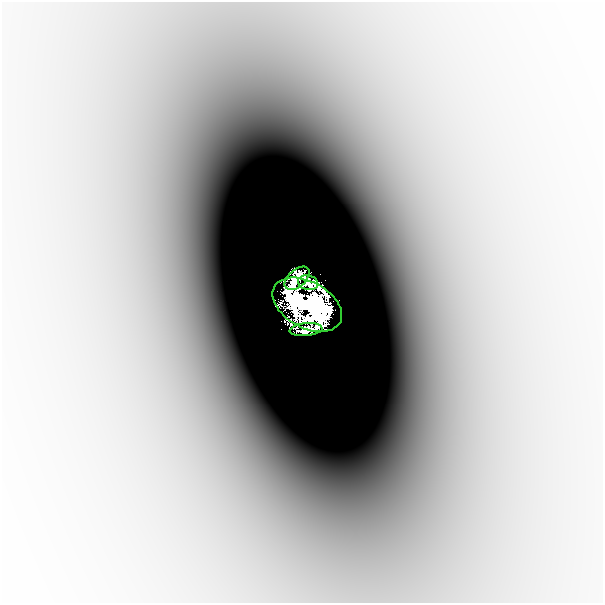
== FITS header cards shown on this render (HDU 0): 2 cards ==
NAXIS1  =                  601
NAXIS2  =                  601

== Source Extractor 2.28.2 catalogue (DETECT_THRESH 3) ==
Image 601 x 601 px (HDU 0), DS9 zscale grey, 1 PNG px = 1 image px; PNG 605 x 605 px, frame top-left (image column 1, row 601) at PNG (2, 2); each listed source drawn as its Kron ellipse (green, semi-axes under 4 px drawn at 4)
Background -8.67e-05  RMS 2.0e-05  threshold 6.08e-05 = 3 sigma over >= 5 px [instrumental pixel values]
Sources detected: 5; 1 with non-positive FLUX_AUTO (blend fragments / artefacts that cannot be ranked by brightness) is neither listed nor drawn; the other 4 listed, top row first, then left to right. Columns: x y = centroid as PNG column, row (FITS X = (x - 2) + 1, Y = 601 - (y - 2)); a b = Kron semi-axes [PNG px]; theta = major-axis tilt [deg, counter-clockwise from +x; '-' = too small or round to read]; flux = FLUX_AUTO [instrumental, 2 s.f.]
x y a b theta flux
297 278 15 8 42 0.82
308 283 10 7 -15 0.48
307 305 37 23 -29 19
306 330 16 6 5 0.39
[1 non-positive-flux detection neither listed nor drawn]